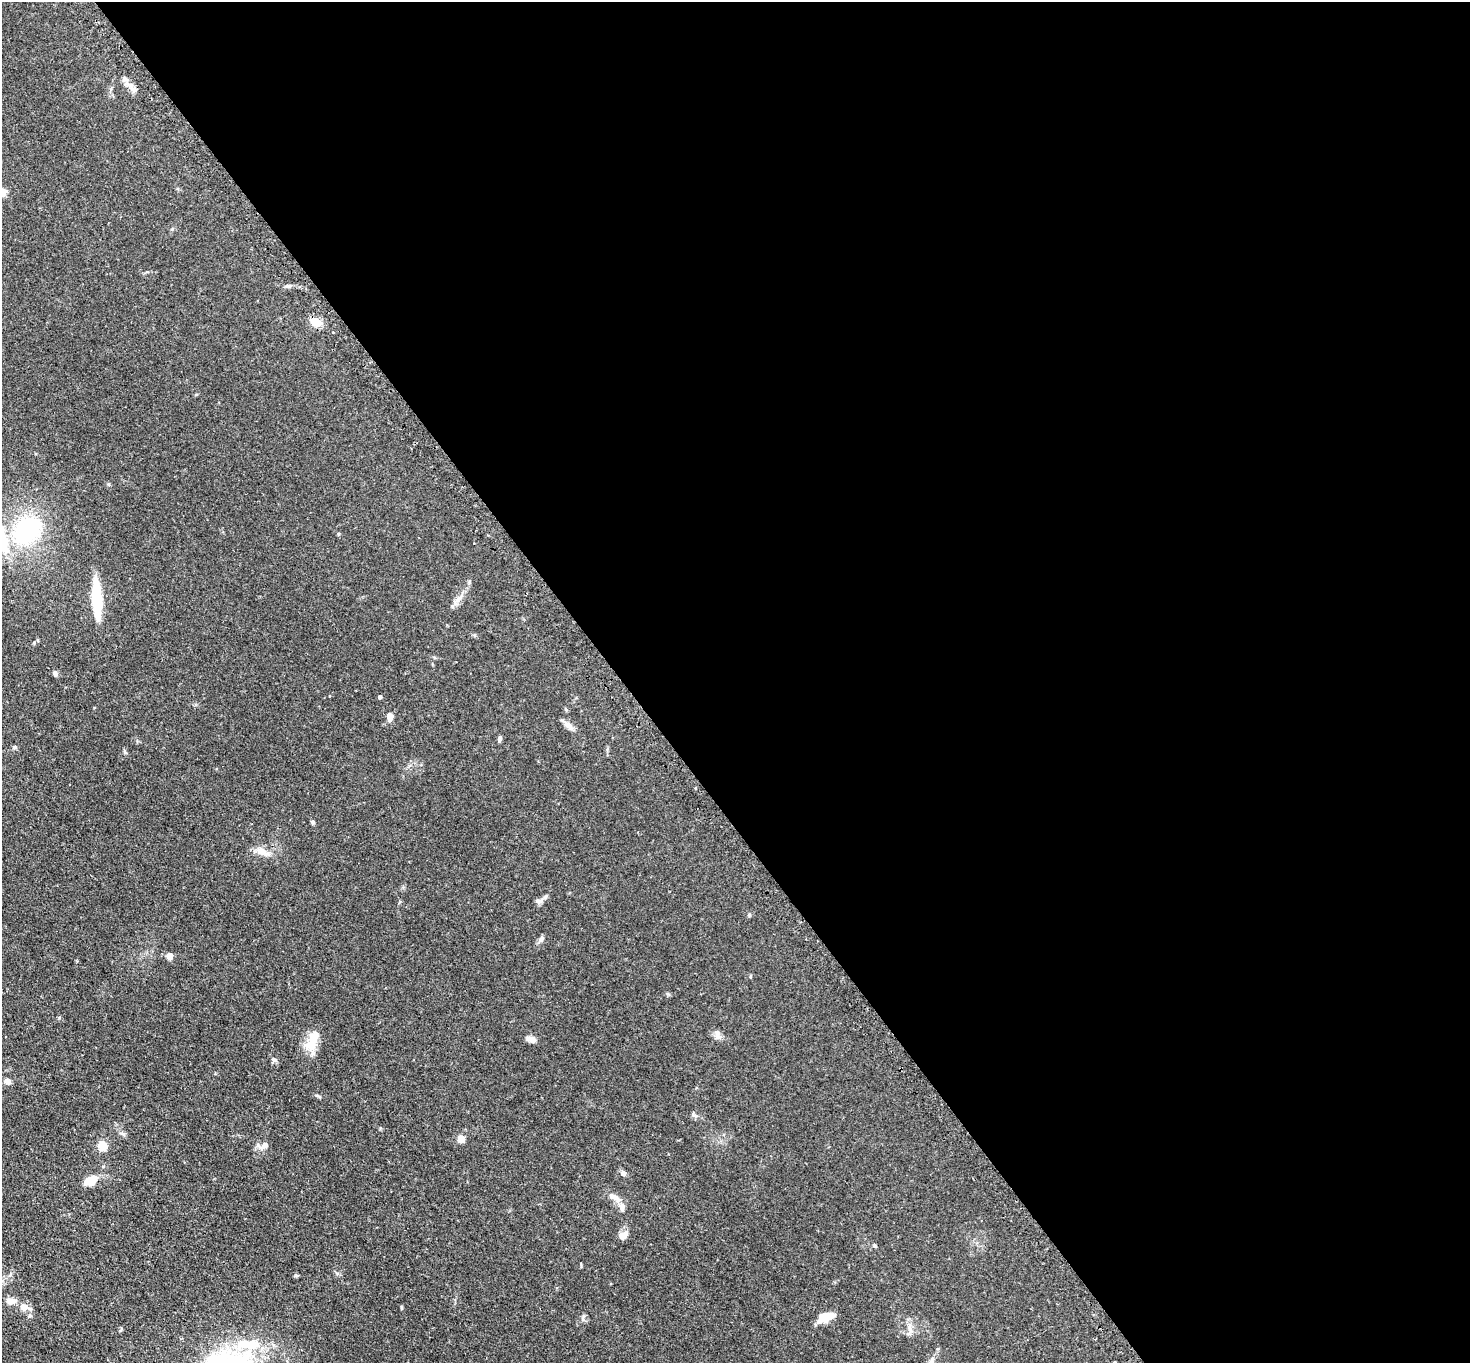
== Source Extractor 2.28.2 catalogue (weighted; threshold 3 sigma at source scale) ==
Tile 8 of 4 x 4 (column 4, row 2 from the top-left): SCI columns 4450-5917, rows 2906-4266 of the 5963 x 5953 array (HDU 1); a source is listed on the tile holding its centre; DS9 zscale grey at full resolution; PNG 1472 x 1365 px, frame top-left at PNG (2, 2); no overlay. Shown black and unused: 58% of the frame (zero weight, under 2 of 3 exposures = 4% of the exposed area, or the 3 px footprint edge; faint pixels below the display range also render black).
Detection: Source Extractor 2.28.2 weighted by HDU 2 'WHT'; one run over the whole footprint, this tile lists its part. Background 0.111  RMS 0.0076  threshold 0.0342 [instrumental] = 3 sigma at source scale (4.5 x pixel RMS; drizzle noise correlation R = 1.50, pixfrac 1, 0.05/0.05 arcsec/px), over >= 5 px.
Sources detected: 47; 1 inside a brighter object's white glare — not listed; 3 inside a brighter listed object's ellipse — not listed separately; the other 43 listed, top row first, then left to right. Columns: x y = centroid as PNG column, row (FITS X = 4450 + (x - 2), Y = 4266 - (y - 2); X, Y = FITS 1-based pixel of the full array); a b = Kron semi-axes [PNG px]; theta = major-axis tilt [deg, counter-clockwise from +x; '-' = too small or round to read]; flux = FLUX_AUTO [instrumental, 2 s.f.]
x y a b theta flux
125 78 8 4 -43 1.9
133 89 10 7 -23 3.6
3 192 5 4 - 20
316 322 13 10 -43 7.6
108 484 6 4 -89 0.84
27 530 28 21 39 83
97 599 31 8 -86 46
458 599 11 3 40 2.5
37 640 5 3 - 0.81
55 673 8 5 -68 1.9
380 697 4 3 - 1.6
389 717 10 6 -87 4.9
568 725 14 8 -46 4.2
500 738 7 4 77 1.7
15 747 7 5 37 1.1
695 788 3 3 - 0.81
313 822 6 4 -24 1.1
262 852 21 9 -26 6.9
539 901 10 6 -5 2.8
541 939 10 6 53 2.3
170 956 6 5 - 6
717 1034 14 6 -81 3.1
532 1039 9 6 -19 5.2
312 1041 29 13 70 14
274 1060 7 5 18 1.7
7 1081 7 6 - 3.9
318 1096 7 4 -27 1.1
694 1115 12 3 -44 1.3
123 1134 6 5 - 1.5
461 1138 5 4 - 17
102 1145 5 5 - 33
264 1145 12 7 47 4.6
623 1173 7 6 - 2.5
90 1181 14 9 26 11
615 1197 19 7 -34 5.4
622 1236 10 9 - 3.9
875 1246 5 4 - 0.83
10 1301 8 6 -3 6.4
24 1307 7 6 - 7.8
825 1317 16 8 23 15
910 1328 13 5 -90 3.4
244 1343 25 13 14 18
931 1362 10 6 64 2.6
Isophote crosses this tile's border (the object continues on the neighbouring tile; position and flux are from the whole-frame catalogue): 2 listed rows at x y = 3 192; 931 1362
Unlisted compact peaks at least as high as the median listed source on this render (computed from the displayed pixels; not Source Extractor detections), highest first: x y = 401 1307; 749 915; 59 1018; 125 752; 668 994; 581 1266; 296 1275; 338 534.